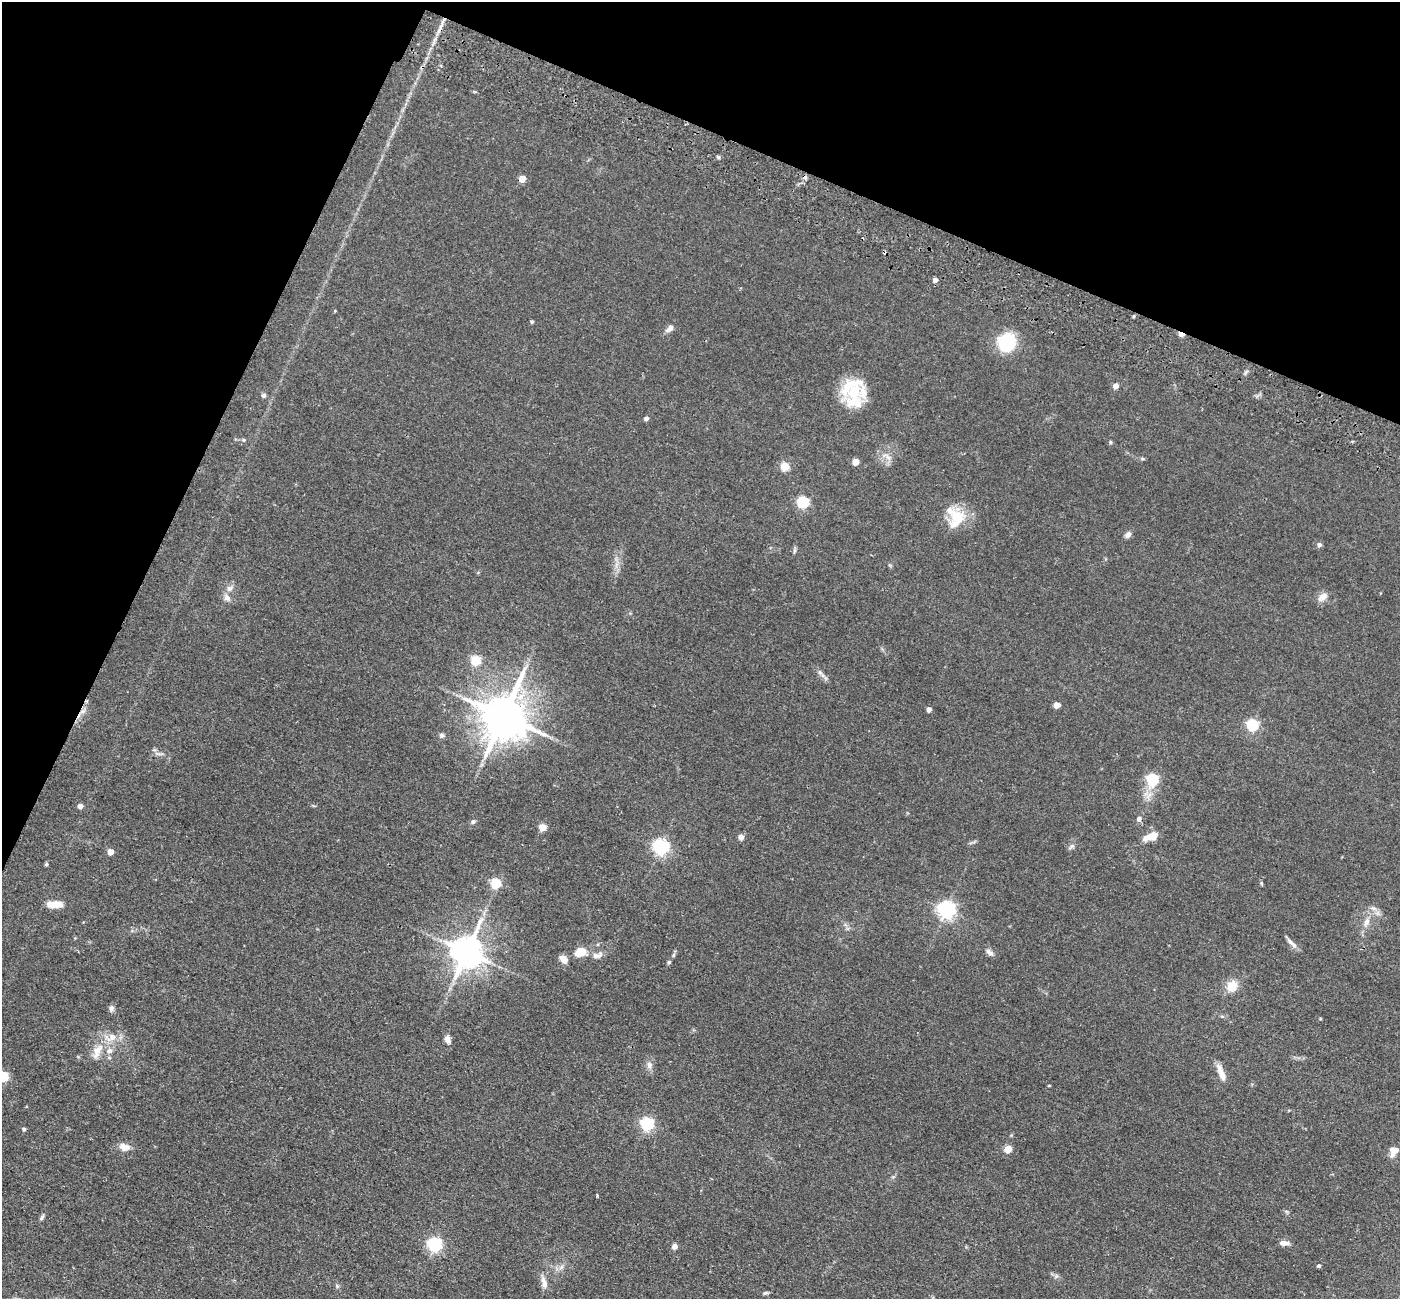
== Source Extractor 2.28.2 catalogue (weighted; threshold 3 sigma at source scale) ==
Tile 2 of 4 x 4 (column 2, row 1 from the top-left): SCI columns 1425-2822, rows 4219-5515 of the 5645 x 5710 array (HDU 1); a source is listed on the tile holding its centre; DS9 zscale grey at full resolution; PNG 1402 x 1301 px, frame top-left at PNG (2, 2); no overlay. Shown black and unused: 22% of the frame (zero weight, under 2 of 3 exposures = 3% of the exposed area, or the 3 px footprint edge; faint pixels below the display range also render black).
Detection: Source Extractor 2.28.2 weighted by HDU 2 'WHT'; one run over the whole footprint, this tile lists its part. Background 0.0602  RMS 0.0078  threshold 0.0353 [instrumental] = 3 sigma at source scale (4.5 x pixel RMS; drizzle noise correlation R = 1.50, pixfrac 1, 0.05/0.05 arcsec/px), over >= 5 px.
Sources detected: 89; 2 cosmic-ray / hot-pixel residue — not listed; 6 inside a brighter listed object's ellipse — not listed separately; the other 81 listed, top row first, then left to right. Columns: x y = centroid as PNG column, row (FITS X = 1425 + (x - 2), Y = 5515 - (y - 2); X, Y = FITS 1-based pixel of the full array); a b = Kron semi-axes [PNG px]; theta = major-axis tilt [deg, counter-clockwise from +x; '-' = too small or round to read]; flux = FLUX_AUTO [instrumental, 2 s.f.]
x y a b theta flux
718 157 5 4 - 1.5
522 179 5 4 - 11
935 280 4 4 - 4.3
1134 316 5 3 - 0.78
532 322 4 4 - 1.2
670 328 12 7 45 3.7
1181 334 5 3 - 13
1007 342 15 14 - 46
1116 386 5 4 - 5.3
854 391 28 23 70 24
264 395 5 5 - 1.7
646 418 4 4 - 2.7
244 440 5 4 - 0.88
1110 442 5 3 - 0.88
888 457 10 4 -48 2.6
1142 459 6 4 -1 1
856 462 5 4 - 13
785 467 5 5 - 28
803 502 5 5 - 84
957 516 24 21 -41 21
1128 535 8 6 46 3.2
1319 545 5 5 - 2.2
794 551 7 4 72 1.2
230 588 10 8 34 3.7
1323 597 14 8 33 5.4
227 598 10 8 -37 3.6
475 661 5 5 - 43
820 672 8 4 -44 1.8
1057 705 5 4 - 9.4
929 709 4 4 - 3.8
504 716 13 12 - 3300
1252 725 5 5 - 87
441 735 6 6 - 1.8
1152 780 6 5 - 85
80 806 5 4 - 3.9
1139 819 5 5 - 3.1
473 822 6 5 - 1.8
542 827 5 5 - 18
741 837 5 4 - 5.7
1148 837 14 7 31 6.9
1072 846 9 6 38 1.9
661 847 6 6 - 220
110 852 4 4 - 8.5
46 864 5 4 - 1.1
495 883 5 5 - 52
1261 883 6 4 -71 0.85
55 904 16 6 1 11
947 909 6 6 - 300
1366 922 12 7 68 4.9
1290 941 15 5 -43 3.5
467 952 9 9 - 1600
581 952 13 9 15 12
989 952 12 6 -39 2.8
674 955 6 4 70 1.1
596 956 11 8 -9 3.9
564 959 10 7 -57 5.4
669 962 5 5 - 1.1
1232 986 11 10 - 12
111 1008 8 6 60 2.4
112 1037 11 9 68 6.3
448 1039 10 7 -65 3.5
97 1051 24 10 64 11
109 1051 8 7 - 3.6
649 1065 10 8 -89 3.5
1221 1073 22 6 -69 7.2
4 1076 5 5 - 45
1049 1085 4 3 - 0.61
647 1124 6 6 - 130
24 1129 4 4 - 1.4
124 1147 13 8 -18 6.3
1008 1149 5 4 - 19
1394 1151 13 10 58 7.1
597 1196 5 3 - 0.72
42 1217 8 5 69 1.6
1284 1243 11 6 -5 4.2
435 1245 6 6 - 160
674 1247 5 4 - 5.3
1319 1266 4 3 - 3.2
544 1282 17 7 -79 5.1
337 1286 6 4 -49 1
765 1293 6 5 - 1.3
Overlapping masked pixels (flux is a lower limit): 1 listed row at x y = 1181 334
Isophote crosses this tile's border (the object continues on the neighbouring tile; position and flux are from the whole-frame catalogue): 1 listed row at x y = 4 1076